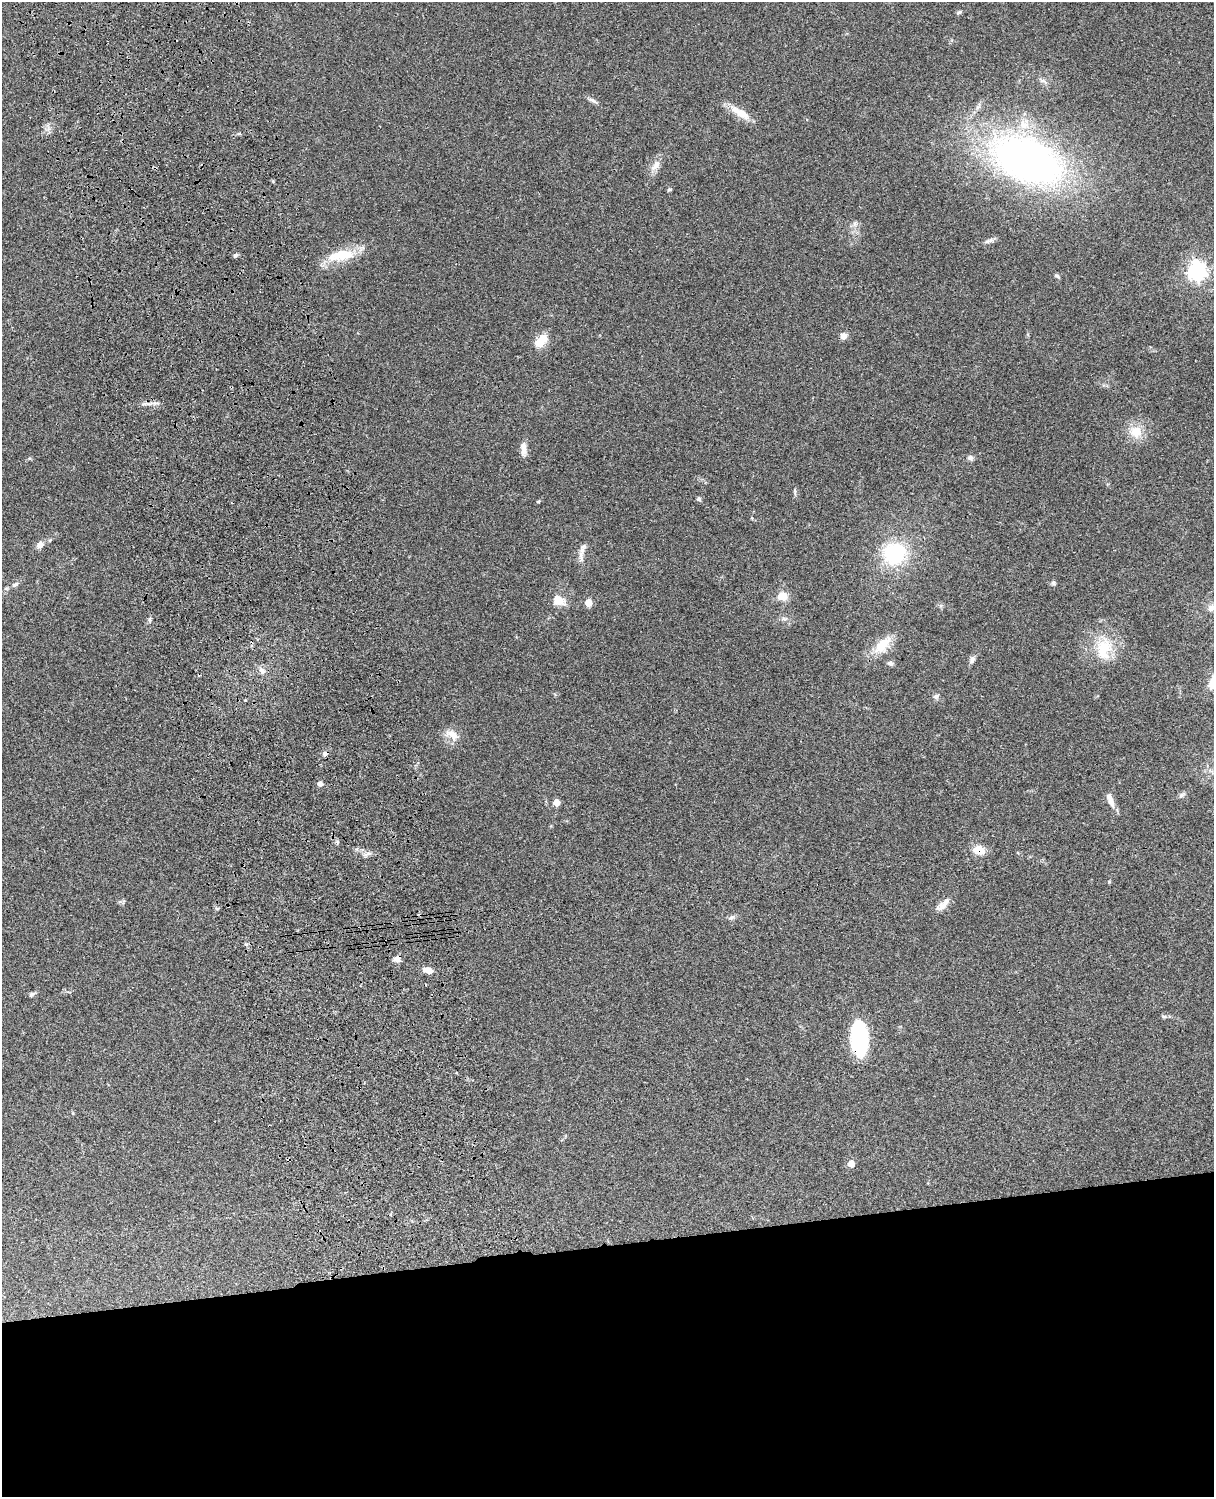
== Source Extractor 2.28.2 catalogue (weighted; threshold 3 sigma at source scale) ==
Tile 11 of 4 x 3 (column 3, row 3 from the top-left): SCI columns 2545-3756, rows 278-1772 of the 5087 x 4928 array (HDU 1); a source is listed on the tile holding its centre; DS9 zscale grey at full resolution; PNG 1216 x 1499 px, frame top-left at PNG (2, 2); no overlay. Shown black and unused: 17% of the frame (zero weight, under 3 of 4 exposures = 6% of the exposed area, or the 3 px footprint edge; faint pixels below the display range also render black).
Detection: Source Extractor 2.28.2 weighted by HDU 2 'WHT'; one run over the whole footprint, this tile lists its part. Background 0.0981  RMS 0.0063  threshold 0.0282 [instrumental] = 3 sigma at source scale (4.5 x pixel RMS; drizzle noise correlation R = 1.50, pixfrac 1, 0.05/0.05 arcsec/px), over >= 5 px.
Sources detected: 53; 2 cosmic-ray / hot-pixel residue — not listed; the other 51 listed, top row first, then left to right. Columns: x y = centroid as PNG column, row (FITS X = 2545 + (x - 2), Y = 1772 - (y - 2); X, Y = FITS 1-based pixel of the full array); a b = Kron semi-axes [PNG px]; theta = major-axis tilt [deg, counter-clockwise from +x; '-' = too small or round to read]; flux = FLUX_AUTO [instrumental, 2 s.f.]
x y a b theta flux
959 12 7 4 43 0.92
593 101 14 5 -26 2
742 113 26 10 -33 10
239 134 6 3 18 0.79
1027 160 61 35 -24 310
656 165 16 9 57 4.6
669 189 6 4 8 0.8
991 240 9 6 9 2
235 255 6 5 - 1.2
341 255 37 14 11 18
1196 271 7 7 - 280
1057 276 7 5 -29 1.1
843 336 8 7 - 3.3
541 341 19 11 47 8.7
156 403 14 4 3 2.4
1136 431 13 13 - 10
524 449 18 7 -86 4.4
970 458 7 7 - 1.7
795 492 10 3 -82 1.2
699 499 6 5 - 1.3
538 501 5 3 - 0.73
40 544 9 7 46 3.4
582 552 28 6 80 4.5
894 553 24 23 - 42
1053 583 6 6 - 1.3
15 584 11 6 32 2.1
782 596 11 10 - 7.3
558 600 16 11 -33 8.1
588 603 5 5 - 11
1211 608 12 8 21 3.8
150 620 8 4 82 1.2
882 645 25 13 49 14
1104 649 31 20 82 21
972 660 9 7 63 2.2
890 663 8 6 -18 1.6
262 670 9 7 -40 2.9
936 696 8 6 14 1.7
452 735 19 10 -35 6.6
320 784 5 5 - 2.3
1181 795 9 5 37 1.5
1110 800 21 7 -69 5.2
556 802 5 5 - 9.1
979 850 12 9 -13 8.8
944 904 22 8 49 4.9
732 917 9 5 19 1.6
397 959 8 7 - 3.6
428 970 9 6 -18 5.8
32 994 8 5 30 1.4
1164 1016 7 4 -8 1
859 1038 28 13 -86 73
851 1164 5 5 - 8.3
Overlapping masked pixels (flux is a lower limit): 3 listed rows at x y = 979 850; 397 959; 859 1038
Isophote crosses this tile's border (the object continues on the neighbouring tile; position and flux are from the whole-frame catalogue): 1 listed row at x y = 1211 608